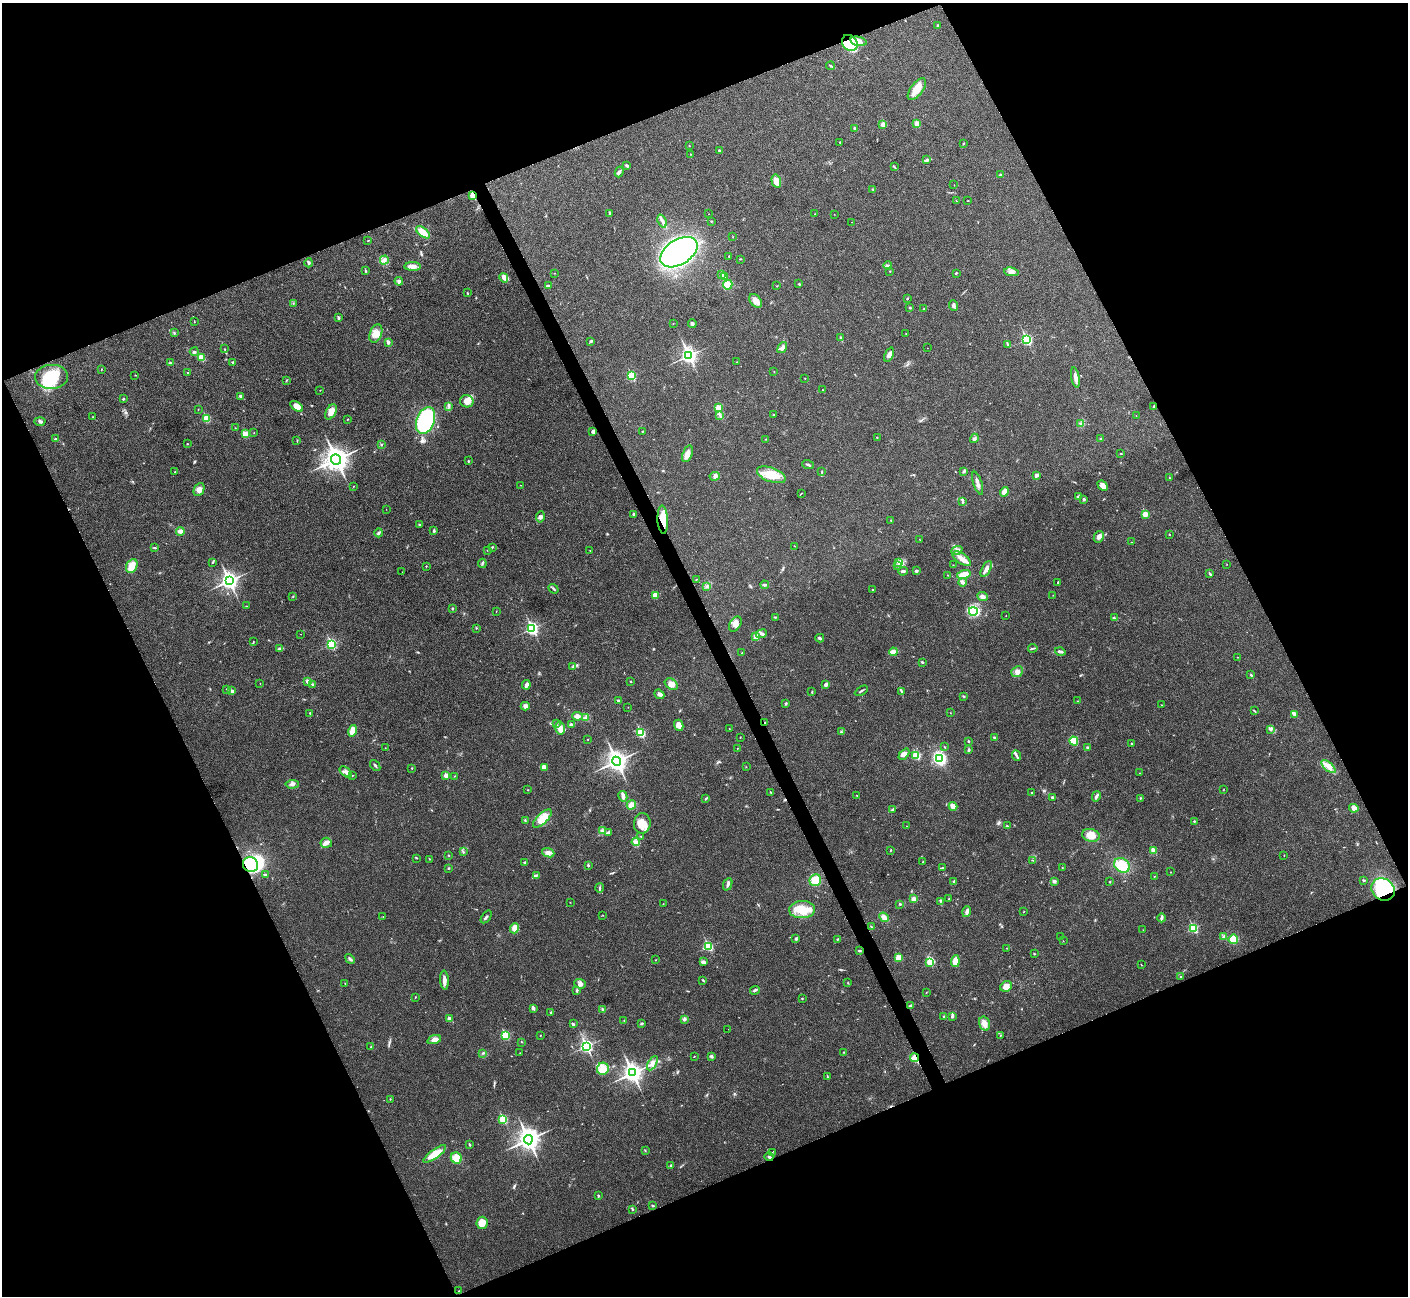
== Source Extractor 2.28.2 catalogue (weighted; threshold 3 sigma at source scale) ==
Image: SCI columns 2-5624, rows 156-5330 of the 5630 x 5618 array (HDU 1 of 3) = the unmasked area's bounding box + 8 px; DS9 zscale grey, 4 x 4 block average (1 PNG px = mean of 4 x 4 image px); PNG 1410 x 1298 px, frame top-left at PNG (2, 3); each listed source drawn as its Kron ellipse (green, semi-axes under 4 px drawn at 4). Shown black and unused: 44% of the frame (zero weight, under 3 of 4 exposures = <1% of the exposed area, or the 3 px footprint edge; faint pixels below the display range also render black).
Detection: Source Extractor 2.28.2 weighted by HDU 2 'WHT'. Background 0.0222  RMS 0.004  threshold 0.018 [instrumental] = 3 sigma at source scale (4.5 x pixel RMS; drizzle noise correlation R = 1.50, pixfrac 1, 0.05/0.05 arcsec/px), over >= 5 px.
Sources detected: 454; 1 inside a brighter object's white glare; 2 cosmic-ray / hot-pixel residue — neither listed nor drawn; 5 coinciding with a brighter row at this scale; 15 inside a brighter listed object's ellipse — not listed separately; the other 431 listed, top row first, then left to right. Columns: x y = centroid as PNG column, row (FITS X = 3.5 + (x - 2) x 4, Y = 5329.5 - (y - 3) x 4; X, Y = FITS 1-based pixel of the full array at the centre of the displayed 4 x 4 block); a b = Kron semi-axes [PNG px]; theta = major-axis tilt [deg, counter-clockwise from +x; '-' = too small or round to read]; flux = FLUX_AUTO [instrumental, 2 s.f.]
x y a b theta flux
938 25 3 2 - 2.2
858 41 8 4 -12 18
850 43 9 7 -48 130
830 66 4 2 - 3.1
917 89 13 6 54 31
883 124 4 3 - 9.1
917 124 2 2 - 41
855 128 3 2 - 3.4
840 142 2 2 - 2.8
963 143 3 2 - 1.4
689 146 2 2 - 0.79
719 150 2 2 - 2.9
690 154 2 2 - 0.87
927 160 3 2 - 3
627 166 3 2 - 2.3
894 167 3 2 - 2
619 172 5 2 - 5.3
1000 175 3 2 - 3
776 181 6 4 -74 23
954 185 2 2 - 0.43
873 189 2 2 - 1.6
473 196 2 2 - 72
956 201 2 2 - 1.3
967 201 2 2 - 0.9
609 213 3 3 - 2.2
709 214 2 2 - 0.5
815 214 2 2 - 0.96
834 214 2 2 - 0.48
662 221 7 2 -68 6.1
711 221 2 2 - 1.7
851 222 2 2 - 0.35
423 232 8 3 -38 31
733 237 2 2 - 0.79
368 240 2 2 - 1.1
679 252 20 12 32 710
729 256 2 2 - 1.4
740 259 2 2 - 1.1
384 260 4 2 - 4.6
309 263 4 3 - 3.5
888 265 4 2 - 3.2
413 266 8 4 -1 16
366 271 2 2 - 1.7
890 271 2 2 - 1.4
1011 272 7 4 -10 8.8
555 273 2 2 - 0.67
956 273 3 2 - 1.8
721 275 3 2 - 10
724 277 2 2 - 1.2
504 278 5 3 - 11
399 281 4 3 - 5.4
799 284 3 2 - 1.3
728 285 5 4 - 29
548 286 4 2 - 4.4
777 286 2 2 - 0.91
467 293 3 2 - 1.2
907 298 2 2 - 2.2
756 301 8 5 -46 21
293 303 2 2 - 0.7
954 306 5 2 - 4.7
910 307 2 2 - 1.9
924 308 2 2 - 1.1
338 318 4 2 - 4.1
194 322 2 2 - 0.77
673 323 2 2 - 0.96
692 323 4 3 - 4.7
174 333 3 2 - 1.5
376 333 9 6 69 19
906 334 2 2 - 0.73
841 338 3 2 - 2.3
1026 339 3 2 - 280
591 341 3 2 - 2.7
388 342 3 3 - 4.9
1007 344 4 2 - 2.3
782 348 6 3 54 8.4
927 348 2 2 - 0.43
225 349 2 2 - 0.99
194 352 4 2 - 4.4
689 355 4 3 - 780
889 355 7 3 68 9.8
201 358 2 2 - 54
232 362 3 2 - 1.6
737 362 2 2 - 0.91
170 363 3 2 - 2.9
101 369 3 2 - 1.1
774 371 2 2 - 0.65
188 372 3 2 - 1.4
135 375 2 2 - 0.87
631 376 2 2 - 160
51 377 16 12 3 89
1075 377 10 3 -80 12
805 378 2 2 - 0.96
286 380 2 2 - 1.1
320 390 2 2 - 0.62
823 390 2 2 - 2
240 396 3 2 - 3.8
123 399 3 2 - 2.3
467 401 7 6 - 23
297 406 7 4 -34 20
449 406 3 2 - 2.4
1154 406 3 2 - 3.2
718 408 2 2 - 60
198 409 2 2 - 0.79
331 412 8 5 62 22
720 415 3 3 - 4
774 415 2 2 - 0.81
1136 415 2 2 - 0.65
93 417 3 2 - 1.1
206 418 2 2 - 97
347 420 2 2 - 0.89
426 420 14 9 70 310
40 421 5 3 - 4.7
1080 424 3 2 - 1.6
235 428 2 2 - 0.89
642 431 2 2 - 1.1
593 432 4 3 - 4.4
254 433 2 2 - 0.73
245 434 4 4 - 15
877 437 2 2 - 0.89
974 438 5 3 - 4.5
1100 438 3 2 - 1.8
55 439 3 2 - 2.1
766 439 2 2 - 0.63
297 440 2 2 - 0.69
187 444 2 2 - 2.1
381 445 2 2 - 1.6
1121 453 3 2 - 1.4
687 454 9 5 72 15
336 459 5 5 - 1800
468 461 3 2 - 2
808 465 6 2 -21 3.9
822 471 2 2 - 1.3
964 471 3 2 - 2.6
175 472 2 2 - 1.5
771 475 15 7 -20 48
715 476 5 2 - 5.1
1036 476 4 3 - 4
1169 478 2 2 - 0.91
978 483 12 2 -72 11
520 485 2 2 - 0.53
353 486 2 2 - 1
1103 486 6 4 -43 15
199 490 7 5 64 12
1004 492 5 3 - 18
801 493 2 2 - 0.89
1078 497 3 3 - 3.3
1083 499 3 3 - 3
963 502 2 2 - 2.2
386 509 2 2 - 0.41
633 514 3 2 - 3.2
1145 514 2 2 - 55
540 517 6 3 82 5.7
663 520 14 5 -87 45
891 520 2 2 - 0.84
419 524 3 2 - 1.5
180 531 4 4 - 9
434 531 3 2 - 2.3
379 533 4 2 - 4.6
1169 534 2 2 - 1.5
1099 537 6 4 61 9.4
920 540 2 2 - 0.91
1131 542 2 2 - 0.73
795 546 2 2 - 0.81
492 547 3 2 - 2
155 548 3 2 - 2
487 550 2 2 - 0.85
957 550 6 3 23 8.2
590 551 2 2 - 0.6
962 559 10 5 -35 18
212 562 2 2 - 1.5
482 563 4 2 - 3.2
899 563 3 2 - 2
1227 564 2 2 - 0.56
953 565 2 2 - 0.54
132 566 7 5 61 27
426 566 2 2 - 1.1
898 566 3 2 - 2.8
986 569 9 3 62 14
903 571 5 2 - 5.1
916 571 3 2 - 4.6
402 572 2 2 - 0.39
1210 574 4 2 - 3.3
948 575 2 2 - 0.87
964 575 7 4 13 26
696 579 2 2 - 1.1
229 581 4 3 - 950
963 582 4 2 - 12
1058 582 3 2 - 1.7
765 585 4 2 - 4.1
707 586 3 2 - 2.3
554 589 5 2 - 3
872 590 2 2 - 1.3
655 595 2 2 - 45
1053 595 2 2 - 0.5
293 596 3 2 - 1.4
983 596 5 3 - 8.8
247 606 3 2 - 0.86
452 608 3 2 - 2.8
496 611 2 2 - 0.75
973 611 4 3 - 100
1006 615 2 2 - 0.64
775 617 3 2 - 1.9
1114 618 3 2 - 2.6
735 624 8 5 57 17
476 628 2 2 - 1.3
532 628 3 2 - 440
301 634 2 2 - 0.76
761 634 5 2 - 4.7
756 637 4 3 - 23
820 638 4 2 - 4
253 642 2 2 - 1.4
331 644 3 2 - 250
1033 648 5 2 - 2.6
279 649 4 2 - 3.3
893 652 4 3 - 18
1060 652 5 2 - 5.7
742 653 2 2 - 1
1237 657 2 2 - 0.56
922 662 3 2 - 2.1
573 667 4 2 - 2.9
1017 672 6 5 - 11
1251 675 2 2 - 1.3
307 681 2 2 - 15
630 682 2 2 - 1.2
260 683 2 2 - 0.63
671 684 7 5 -35 15
313 685 4 2 - 2.6
526 685 5 3 - 5.8
826 685 4 3 - 5.2
227 689 2 2 - 0.81
231 691 4 3 - 4.5
861 691 7 2 31 3.6
901 691 4 2 - 2.4
812 692 3 2 - 1.6
659 694 5 3 - 5.6
963 696 2 2 - 2.7
619 701 4 2 - 3
1078 701 3 2 - 1.3
786 703 3 2 - 2.2
1161 705 2 2 - 0.79
525 706 4 2 - 4.6
628 707 2 2 - 0.5
1254 711 4 2 - 1.9
310 713 3 2 - 2.4
950 713 2 2 - 0.6
1294 714 3 3 - 4.3
577 716 5 3 - 7.7
586 717 3 2 - 3.2
556 723 3 2 - 1.7
765 723 2 2 - 1.7
571 725 3 2 - 5.6
679 725 6 4 -75 17
560 728 7 5 -78 13
729 729 2 2 - 0.6
1270 729 4 3 - 4.3
353 731 6 4 76 27
841 732 3 2 - 1.8
641 733 2 2 - 180
740 737 2 2 - 1
994 738 3 2 - 3.7
588 739 2 2 - 0.97
969 741 2 2 - 3.1
1074 741 4 4 - 29
1131 744 2 2 - 3.7
945 747 3 2 - 1.3
385 748 2 2 - 0.85
737 748 2 2 - 0.77
1088 748 4 3 - 3.4
969 750 3 2 - 2.3
904 754 6 4 46 10
916 755 2 2 - 130
1016 756 5 2 - 4.8
939 758 4 3 - 200
616 761 4 4 - 1400
375 765 6 2 -51 4.3
544 767 4 3 - 18
746 767 2 2 - 0.88
1328 767 9 4 -41 15
412 768 2 2 - 1.3
346 772 7 4 -39 8.8
1139 773 2 2 - 0.67
352 775 2 2 - 1.1
446 776 2 2 - 29
455 776 2 2 - 0.73
292 784 6 3 4 5.8
1224 789 2 2 - 0.69
528 790 2 2 - 1.1
770 792 3 2 - 1.3
1031 792 2 2 - 1.2
857 795 2 2 - 1.3
623 796 5 4 - 7.2
1096 796 5 2 - 5.7
1052 797 2 2 - 3.4
1140 798 3 2 - 1.7
705 799 3 2 - 1.9
631 805 5 4 - 16
953 806 4 3 - 18
1354 808 5 4 - 6.7
893 809 4 2 - 3.4
542 819 12 5 44 31
525 821 3 2 - 1.8
1194 821 2 2 - 3.7
642 823 10 8 81 28
907 826 2 2 - 0.62
1007 826 3 2 - 1.8
603 831 2 2 - 1.9
608 832 3 2 - 2.9
1091 835 9 6 -13 28
641 836 3 2 - 1.3
636 842 4 3 - 6.1
326 843 5 5 - 10
891 850 2 2 - 1.4
1153 851 2 2 - 52
464 852 2 2 - 1.5
548 853 6 4 -20 12
449 855 2 2 - 1.5
1284 855 2 2 - 0.7
417 858 2 2 - 0.9
429 859 2 2 - 0.99
1033 860 2 2 - 1.2
525 862 3 2 - 2.8
923 862 2 2 - 2
250 865 8 7 - 110
588 865 3 2 - 3.7
1122 865 8 6 -34 59
448 868 3 2 - 2.2
942 868 3 2 - 1.8
1062 868 2 2 - 0.88
1171 872 2 2 - 0.64
265 874 3 2 - 2.6
536 875 3 2 - 2.5
1154 876 2 2 - 0.79
815 880 6 5 - 38
1364 880 3 2 - 2
1054 881 3 3 - 5.6
954 882 2 2 - 1.3
1110 882 2 2 - 1.6
728 884 6 2 68 6.2
600 888 5 2 - 2.8
1383 889 12 10 -36 140
913 899 3 3 - 8.6
949 899 2 2 - 1.5
940 901 3 2 - 2.5
570 902 2 2 - 0.59
663 904 2 2 - 1.1
900 904 2 2 - 2
802 910 13 8 3 45
1024 911 2 2 - 0.91
967 912 5 4 - 6.9
603 915 2 2 - 0.65
383 917 2 2 - 0.62
486 917 7 2 53 4.1
884 917 5 4 - 10
1162 918 4 2 - 5.9
871 927 3 2 - 1.8
514 928 5 4 - 18
1193 928 2 2 - 190
1143 930 2 2 - 0.64
1061 937 2 2 - 0.89
1224 937 2 2 - 2.4
796 938 3 2 - 2.2
838 939 3 2 - 2.1
1233 939 5 4 - 32
1063 941 2 2 - 0.55
708 946 2 2 - 200
1007 948 2 2 - 1
860 951 3 2 - 2.3
1034 954 2 2 - 1.1
898 958 4 3 - 25
350 959 5 2 - 4.3
656 960 2 2 - 0.77
955 961 6 4 85 22
703 962 4 3 - 9.1
930 962 4 2 - 81
1141 965 3 2 - 0.95
1181 977 3 2 - 1.4
444 980 9 3 -86 11
703 980 3 2 - 2.3
345 983 2 2 - 1.7
848 983 2 2 - 1.2
580 984 6 4 -21 8.4
1006 986 6 5 - 18
755 990 5 2 - 4
577 991 3 2 - 3.9
926 993 2 2 - 0.59
415 997 2 2 - 1.4
802 999 2 2 - 1.6
911 1006 4 2 - 3.4
533 1008 3 3 - 5.7
603 1009 2 2 - 2.4
551 1012 3 2 - 2.9
952 1016 3 3 - 4.8
944 1017 3 2 - 3.4
449 1019 2 2 - 26
684 1019 3 3 - 5.1
624 1020 2 2 - 0.67
641 1023 3 2 - 2.8
573 1024 4 2 - 3.8
984 1024 7 5 -75 15
728 1029 2 2 - 0.38
505 1035 2 2 - 150
540 1035 2 2 - 1.1
1000 1035 2 2 - 1.2
434 1040 7 4 19 12
522 1042 2 2 - 0.9
586 1046 3 2 - 490
371 1047 2 2 - 2.4
844 1052 2 2 - 2
483 1053 3 2 - 2.2
520 1053 2 2 - 0.86
694 1056 3 2 - 1.1
712 1056 3 3 - 3.5
914 1058 4 3 - 14
652 1063 8 4 60 11
603 1069 6 6 - 19
632 1073 4 3 - 1300
827 1077 2 2 - 0.97
390 1099 2 2 - 1.8
503 1119 2 2 - 140
528 1140 5 4 - 1500
470 1145 3 2 - 1.7
645 1150 2 2 - 1
772 1152 2 2 - 0.54
435 1154 14 4 35 34
769 1157 4 2 - 3.5
456 1158 6 5 - 26
671 1165 3 2 - 2.8
598 1196 3 2 - 2.7
653 1206 3 2 - 1.9
633 1209 2 2 - 2.6
482 1223 6 5 - 31
459 1291 2 2 - 0.69
Overlapping masked pixels (flux is a lower limit): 7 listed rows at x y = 850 43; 473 196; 663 520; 765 723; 250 865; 1383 889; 914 1058
Diffuse or blended objects may show on this block-average render without a row.